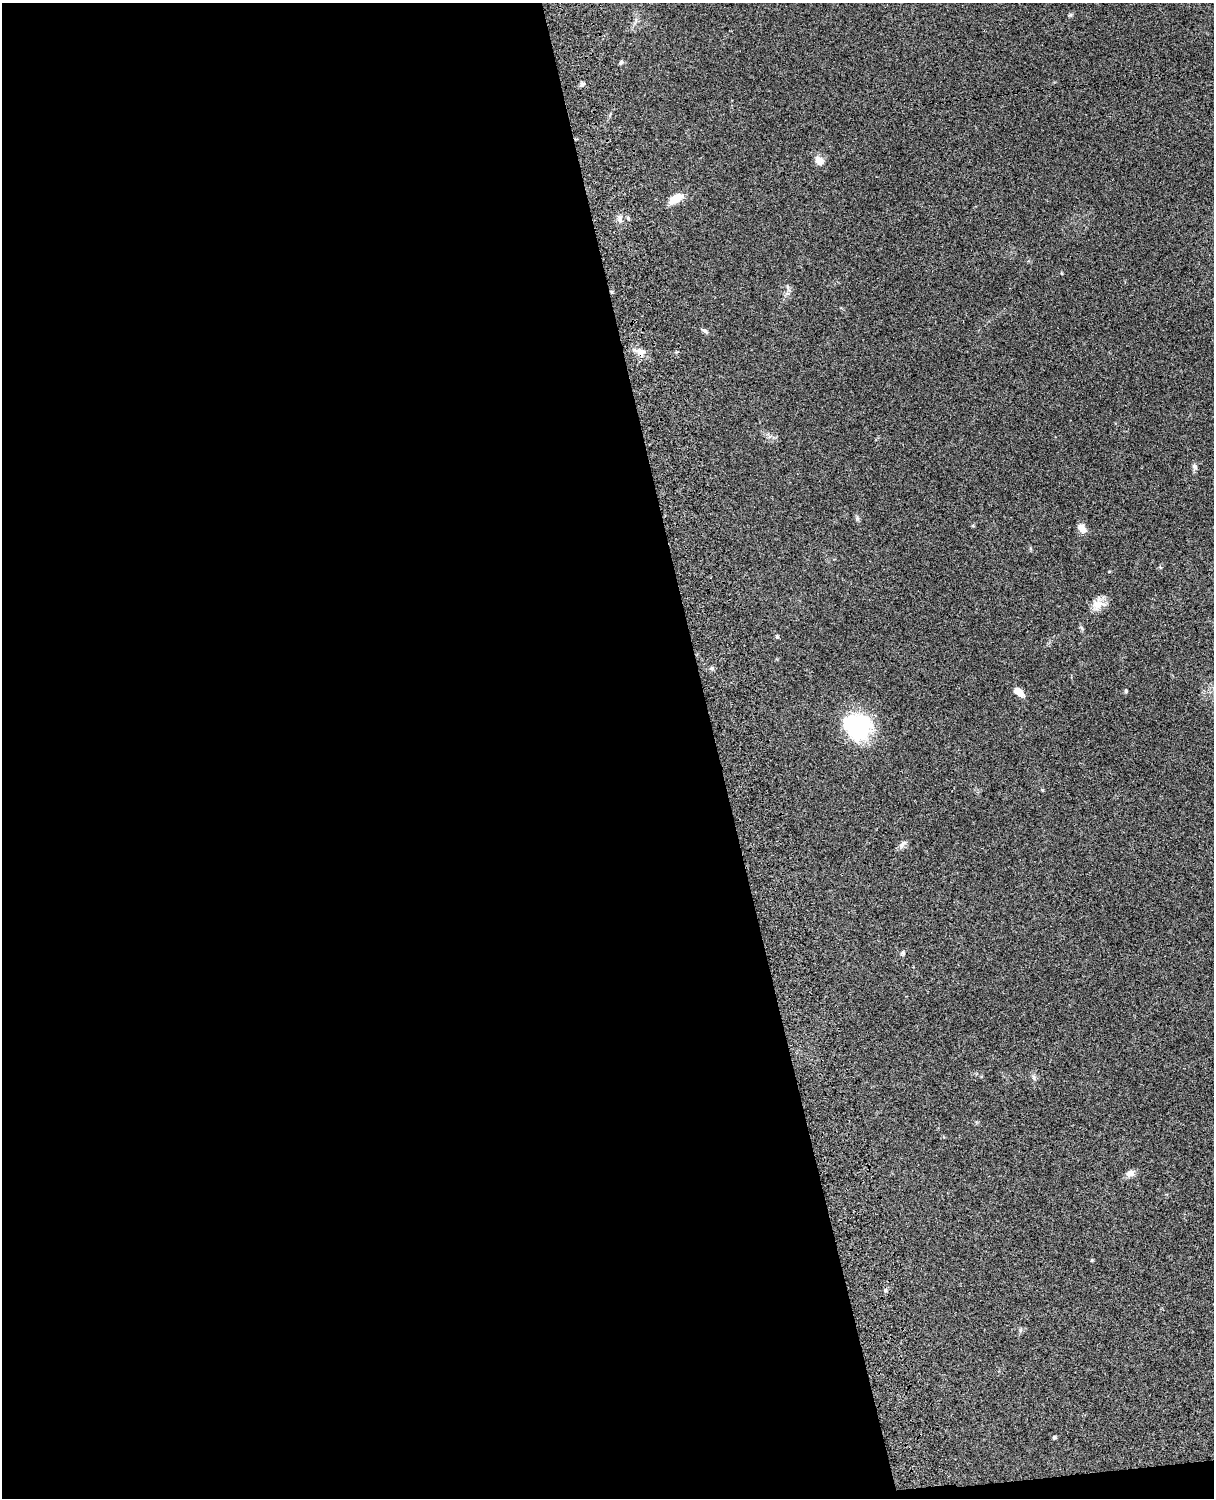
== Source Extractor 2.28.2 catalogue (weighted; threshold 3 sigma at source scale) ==
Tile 9 of 4 x 3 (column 1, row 3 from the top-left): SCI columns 121-1332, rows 277-1772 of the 5088 x 4927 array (HDU 1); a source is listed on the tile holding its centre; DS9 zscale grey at full resolution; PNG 1216 x 1500 px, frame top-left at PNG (2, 3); no overlay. Shown black and unused: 60% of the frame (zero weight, under 3 of 4 exposures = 6% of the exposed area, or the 3 px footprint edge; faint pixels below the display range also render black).
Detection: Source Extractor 2.28.2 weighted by HDU 2 'WHT'; one run over the whole footprint, this tile lists its part. Background 0.103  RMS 0.0064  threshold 0.0288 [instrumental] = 3 sigma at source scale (4.5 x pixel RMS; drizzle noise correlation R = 1.50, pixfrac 1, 0.05/0.05 arcsec/px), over >= 5 px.
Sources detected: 21; all 21 listed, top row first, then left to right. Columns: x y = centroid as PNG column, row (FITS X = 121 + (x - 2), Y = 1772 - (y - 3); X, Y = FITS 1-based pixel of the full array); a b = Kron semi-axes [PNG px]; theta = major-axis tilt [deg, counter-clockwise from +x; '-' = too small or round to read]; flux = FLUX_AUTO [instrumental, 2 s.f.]
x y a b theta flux
1070 15 6 4 18 0.8
621 63 6 4 48 0.96
582 84 7 5 50 1.6
819 160 11 8 -58 5.3
676 199 13 7 32 11
620 219 9 6 -89 2.5
705 331 9 5 -31 1.3
640 352 19 10 -18 5
770 436 7 4 19 1.2
1194 466 8 6 -46 1.6
1082 528 11 7 -50 5.1
1098 604 20 13 4 6.6
777 637 4 4 - 1.2
712 668 6 5 - 1.2
1126 691 4 4 - 0.98
1019 692 10 6 -42 8.3
857 726 29 26 -33 55
903 844 14 6 56 2.4
903 953 5 5 - 0.97
1130 1173 11 8 20 3.4
1054 1437 4 4 - 1
Overlapping masked pixels (flux is a lower limit): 1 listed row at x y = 640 352